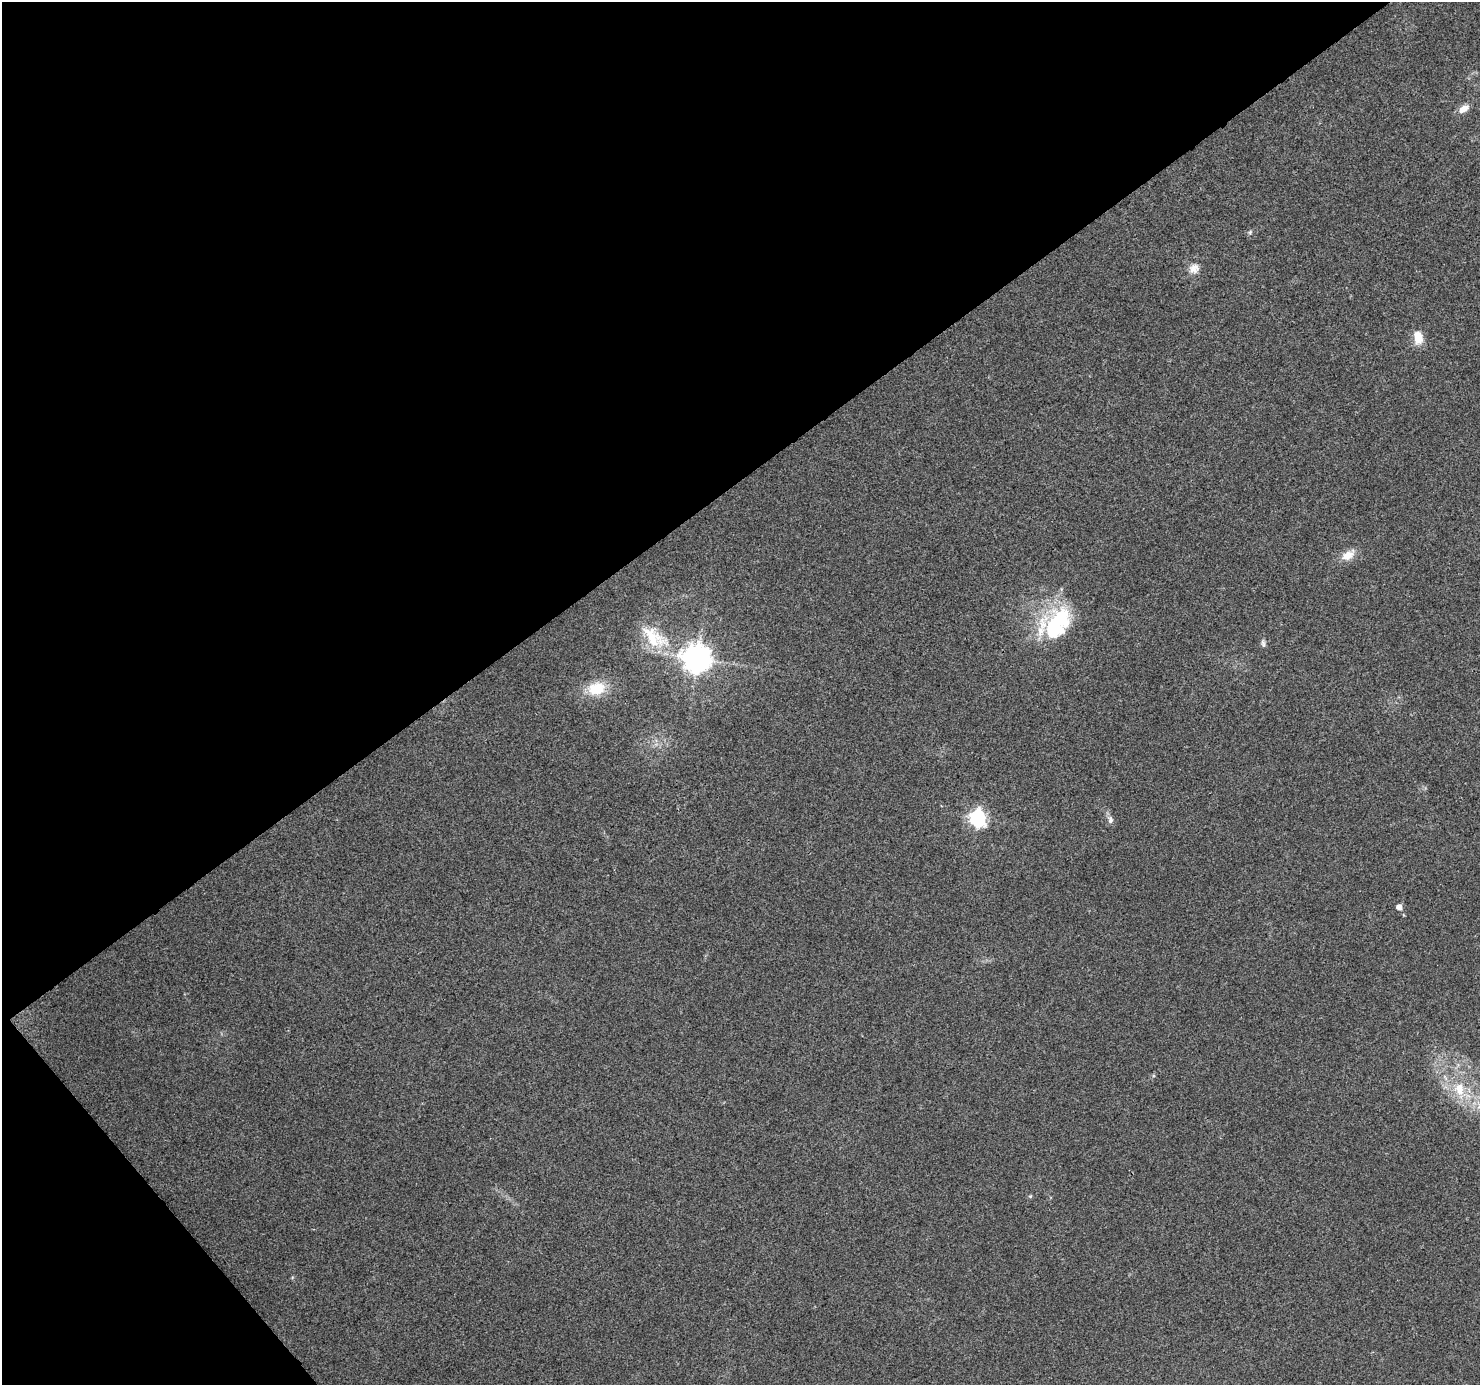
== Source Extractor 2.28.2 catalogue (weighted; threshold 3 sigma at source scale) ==
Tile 5 of 4 x 4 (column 1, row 2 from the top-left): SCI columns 87-1564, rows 2981-4363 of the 6079 x 6019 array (HDU 1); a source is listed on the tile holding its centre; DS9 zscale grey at full resolution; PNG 1482 x 1387 px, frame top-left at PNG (2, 2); no overlay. Shown black and unused: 38% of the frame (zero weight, under 3 of 4 exposures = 7% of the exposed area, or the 3 px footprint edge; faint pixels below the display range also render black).
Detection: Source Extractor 2.28.2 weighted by HDU 2 'WHT'; one run over the whole footprint, this tile lists its part. Background 0.0798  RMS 0.0076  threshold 0.0343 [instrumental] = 3 sigma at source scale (4.5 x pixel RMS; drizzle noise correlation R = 1.50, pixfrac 1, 0.0396/0.0396 arcsec/px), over >= 5 px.
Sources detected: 17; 1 inside a brighter object's white glare — not listed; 1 inside a brighter listed object's ellipse — not listed separately; the other 15 listed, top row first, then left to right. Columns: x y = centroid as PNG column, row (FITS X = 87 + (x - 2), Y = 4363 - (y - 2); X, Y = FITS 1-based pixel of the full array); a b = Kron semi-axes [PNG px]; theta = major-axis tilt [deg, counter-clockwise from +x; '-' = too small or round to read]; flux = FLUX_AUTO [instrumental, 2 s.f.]
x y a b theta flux
1464 108 15 8 34 5.7
1250 232 6 4 48 1.1
1194 269 14 12 40 6.7
1418 337 14 9 -77 12
1348 555 19 10 32 9.3
1060 618 30 27 35 55
654 637 41 20 -37 34
1263 643 12 5 -80 2.2
697 659 9 8 - 1000
596 689 21 15 12 22
977 818 7 6 - 220
1110 820 10 7 -80 3
1399 907 5 5 - 6
1459 1089 20 15 -81 19
1030 1196 5 5 - 0.91